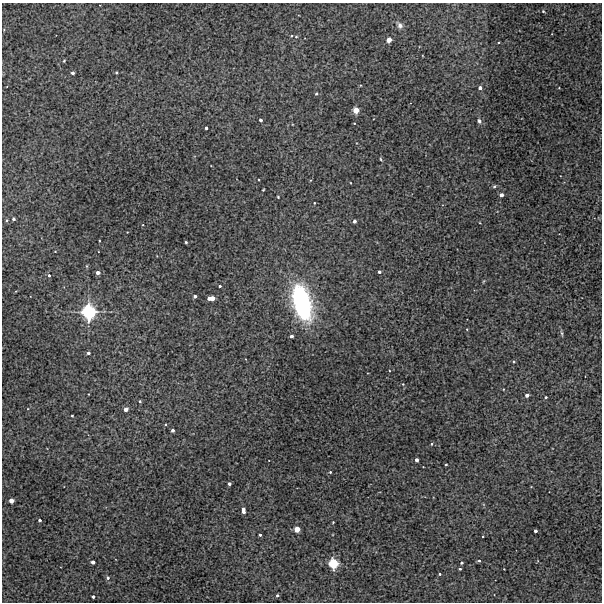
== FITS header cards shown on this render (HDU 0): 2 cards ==
NAXIS1  =                  600 / Width of image
NAXIS2  =                  600 / Height of image

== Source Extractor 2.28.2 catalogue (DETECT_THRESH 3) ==
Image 600 x 600 px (HDU 0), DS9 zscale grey, 1 PNG px = 1 image px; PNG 604 x 604 px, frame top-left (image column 1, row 600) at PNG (2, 3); no overlay
Background 438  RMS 0.95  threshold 2.85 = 3 sigma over >= 5 px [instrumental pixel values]
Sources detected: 69; all 69 listed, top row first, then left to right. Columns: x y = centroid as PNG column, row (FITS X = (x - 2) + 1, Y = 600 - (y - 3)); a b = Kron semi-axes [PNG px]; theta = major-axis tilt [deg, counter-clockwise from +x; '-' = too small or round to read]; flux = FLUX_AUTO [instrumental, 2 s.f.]
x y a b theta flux
543 11 4 4 - 64
400 25 9 6 -50 270
292 36 4 3 - 61
296 37 4 3 - 59
389 40 4 3 - 1900
64 61 4 4 - 52
116 72 3 3 - 66
73 73 3 3 - 170
480 88 3 3 - 370
316 94 4 3 - 75
356 110 4 4 - 3000
260 120 3 3 - 220
479 121 6 4 -64 160
354 123 2 2 - 46
206 128 3 3 - 160
381 159 5 3 - 61
494 186 5 4 - 82
263 190 3 2 - 51
501 195 3 3 - 600
278 197 3 2 - 58
314 203 3 2 - 48
14 219 3 3 - 140
6 220 3 3 - 66
354 221 3 3 - 340
186 242 3 2 - 67
55 251 3 2 - 36
98 272 3 3 - 480
379 272 3 3 - 220
49 275 4 3 - 140
220 286 3 3 - 100
195 296 3 3 - 310
212 298 6 3 4 1500
302 303 35 16 -75 8800
88 312 5 5 - 37000
467 329 3 3 - 46
562 333 7 3 -81 88
291 336 3 3 - 330
88 353 3 3 - 170
403 384 3 3 - 38
503 389 3 2 - 40
527 395 3 3 - 450
546 397 3 3 - 97
140 401 3 3 - 87
126 409 4 3 - 780
72 416 3 2 - 59
166 424 4 3 - 49
173 430 3 3 - 220
432 444 4 3 - 76
417 460 3 3 - 450
446 465 3 2 - 53
330 472 3 3 - 71
229 484 3 3 - 170
11 500 4 3 - 1500
243 510 6 3 -83 560
40 520 3 3 - 240
333 522 3 2 - 44
297 529 4 3 - 2900
535 531 3 3 - 310
260 535 3 3 - 100
479 561 3 3 - 98
93 562 3 3 - 490
333 563 4 4 - 14000
461 563 3 3 - 140
460 569 3 3 - 64
504 569 2 2 - 33
440 574 3 2 - 84
108 578 4 4 - 150
277 595 3 3 - 110
93 597 3 3 - 210

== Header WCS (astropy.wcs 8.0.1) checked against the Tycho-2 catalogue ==
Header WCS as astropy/WCSLIB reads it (CRVAL/CRPIX/CD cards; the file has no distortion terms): RA---TAN/DEC--TAN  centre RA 23:14:48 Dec -43:36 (348.70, -43.60 deg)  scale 2 arcsec/px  FOV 20.0' x 20.0'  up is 0 deg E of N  parity normal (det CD < 0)
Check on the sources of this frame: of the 60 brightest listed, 4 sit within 2.1 arcsec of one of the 4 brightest Tycho-2 stars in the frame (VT <= 12.28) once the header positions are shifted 0.66 arcsec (0.60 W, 0.28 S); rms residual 0.70 arcsec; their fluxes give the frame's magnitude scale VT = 19.70 - 2.5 log10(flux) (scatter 0.05 mag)
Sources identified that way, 4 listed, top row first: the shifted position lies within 2.1 arcsec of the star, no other Tycho-2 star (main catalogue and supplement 1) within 4.2 arcsec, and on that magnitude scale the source's flux lands within +1.5 / -3 mag of the star's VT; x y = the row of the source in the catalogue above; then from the Tycho-2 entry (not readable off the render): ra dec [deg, ICRS J2000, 3 dp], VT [Tycho-2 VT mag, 2 dp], TYC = Tycho-2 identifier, HIP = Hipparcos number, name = IAU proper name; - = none
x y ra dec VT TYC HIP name
212 298 348.770 -43.597 12.28 8012-652-1 - -
88 312 348.865 -43.605 8.21 8012-198-1 114814 -
297 529 348.706 -43.726 11.00 8012-596-1 - -
333 563 348.678 -43.745 9.37 8012-548-1 114755 -